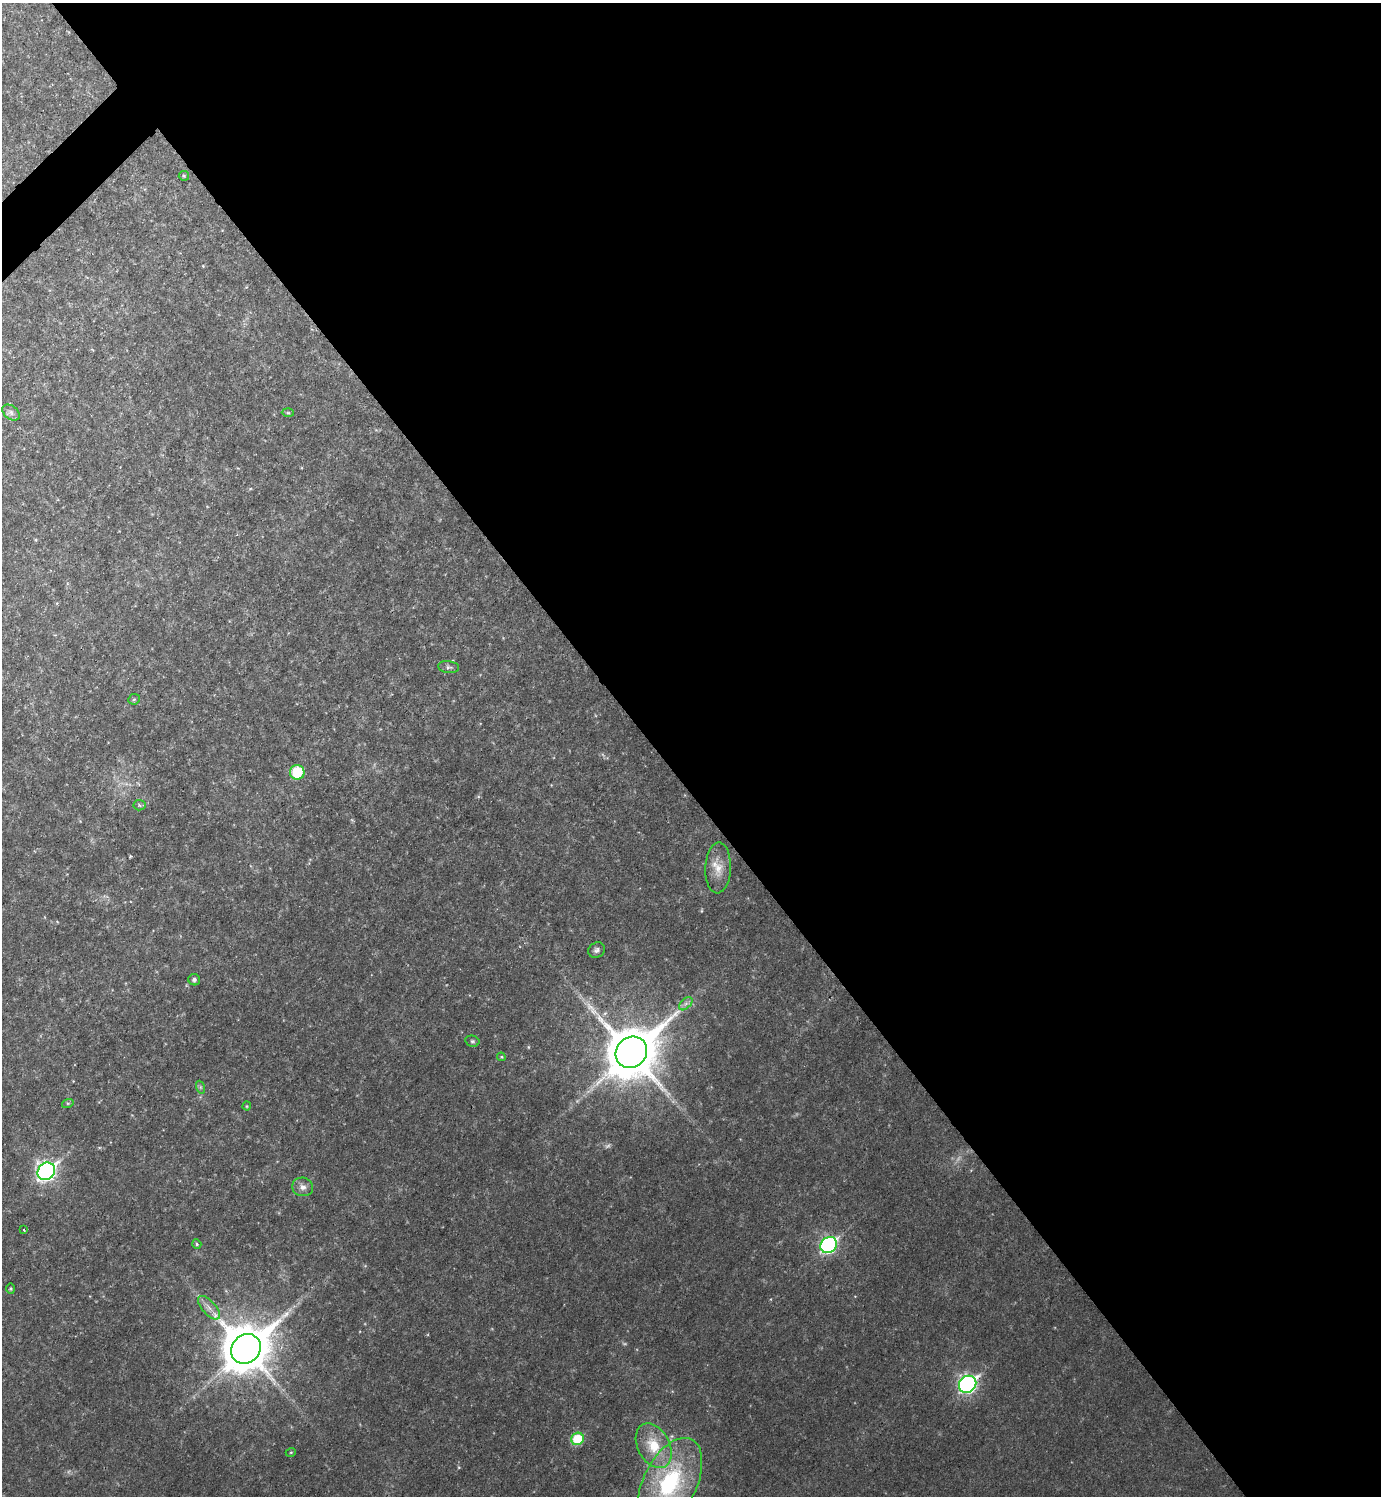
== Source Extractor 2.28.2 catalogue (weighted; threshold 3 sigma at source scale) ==
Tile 8 of 4 x 4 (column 4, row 2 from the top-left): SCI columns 4296-5674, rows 2989-4482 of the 5973 x 5975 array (HDU 1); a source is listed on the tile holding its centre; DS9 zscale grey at full resolution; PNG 1383 x 1498 px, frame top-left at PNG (2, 3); each listed source drawn as its Kron ellipse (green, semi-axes under 4 px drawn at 4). Shown black and unused: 53% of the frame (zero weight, under 2 of 3 exposures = <1% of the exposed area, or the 3 px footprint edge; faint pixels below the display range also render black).
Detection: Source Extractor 2.28.2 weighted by HDU 2 'WHT'; one run over the whole footprint, this tile lists its part. Background 0.0392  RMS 0.0076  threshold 0.0341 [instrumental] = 3 sigma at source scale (4.5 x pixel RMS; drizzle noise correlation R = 1.50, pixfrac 1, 0.05/0.05 arcsec/px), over >= 5 px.
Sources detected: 33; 3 too faint to see at this stretch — neither listed nor drawn; the other 30 listed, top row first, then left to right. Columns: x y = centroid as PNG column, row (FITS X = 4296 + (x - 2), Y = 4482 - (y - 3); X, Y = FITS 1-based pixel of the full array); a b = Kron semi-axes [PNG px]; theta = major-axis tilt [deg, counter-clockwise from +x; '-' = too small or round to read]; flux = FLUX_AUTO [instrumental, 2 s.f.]
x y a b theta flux
184 176 5 5 - 0.96
11 413 10 6 -39 2.6
288 413 6 4 -2 0.99
449 667 10 6 -6 2.1
134 699 6 5 - 1.3
297 772 7 7 - 29
139 805 6 5 - 1.3
718 868 25 12 87 12
597 950 8 7 - 2.4
194 980 6 5 - 2
686 1004 8 5 45 2.4
472 1041 7 5 -14 1.5
631 1052 16 15 - 4400
501 1057 4 4 - 0.8
200 1087 7 4 -71 1.1
68 1103 6 4 17 0.94
247 1106 4 4 - 0.73
46 1171 9 8 - 290
303 1187 10 9 - 4.1
24 1230 3 2 - 0.73
197 1244 5 4 - 1.1
829 1245 9 7 42 160
11 1289 5 4 - 0.92
209 1308 14 6 -48 5
246 1349 16 14 44 3300
968 1384 9 8 - 230
578 1439 6 6 - 31
654 1446 24 16 -62 24
291 1452 5 3 - 0.75
670 1483 48 26 63 96
Isophote crosses this tile's border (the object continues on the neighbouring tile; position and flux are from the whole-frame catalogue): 1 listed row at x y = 670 1483
Unlisted compact peaks at least as high as the median listed source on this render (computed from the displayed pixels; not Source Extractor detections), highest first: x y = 130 856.